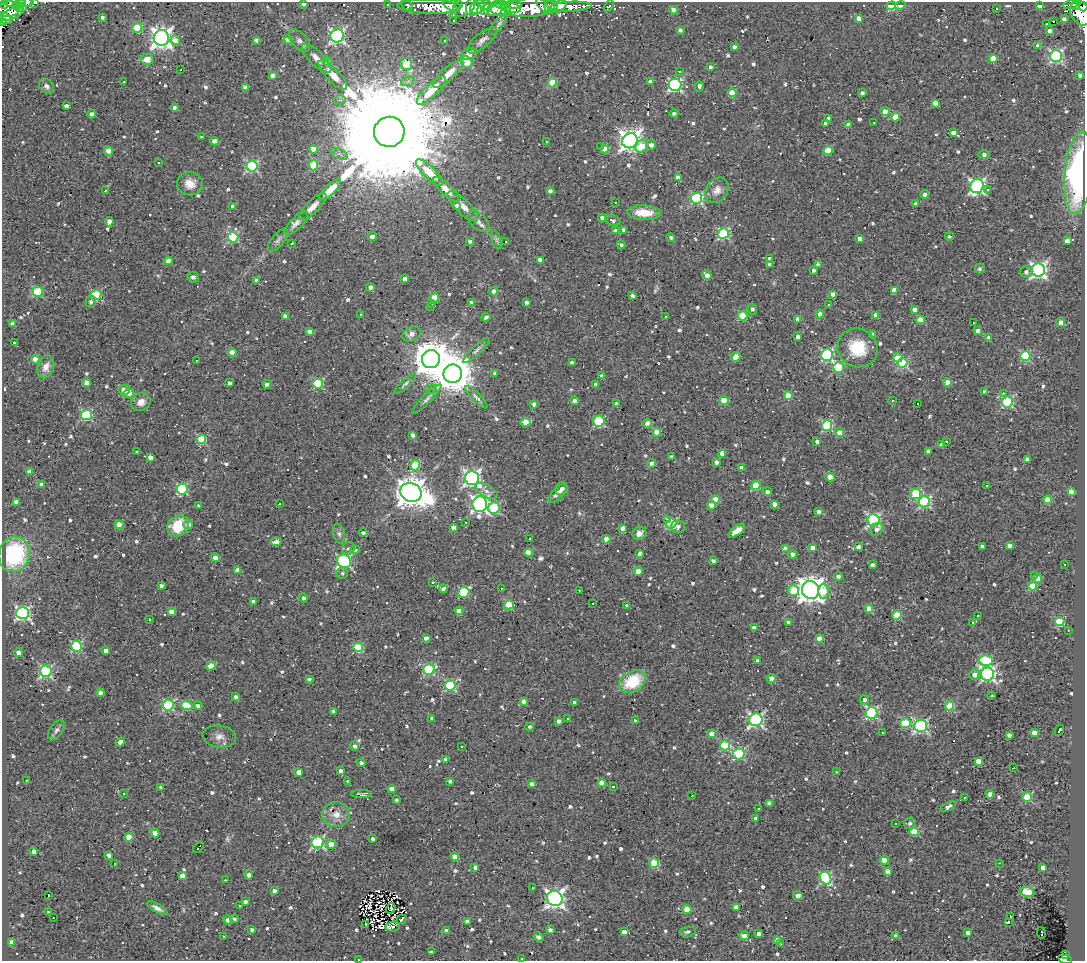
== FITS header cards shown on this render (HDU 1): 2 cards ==
NAXIS1  =                 1083
NAXIS2  =                  959

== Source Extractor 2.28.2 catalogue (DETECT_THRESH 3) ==
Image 1083 x 959 px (HDU 1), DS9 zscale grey, 1 PNG px = 1 image px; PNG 1087 x 963 px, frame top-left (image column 1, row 959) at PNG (2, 2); each listed source drawn as its Kron ellipse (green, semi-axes under 4 px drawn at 4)
Background 0.15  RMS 0.046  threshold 0.137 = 3 sigma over >= 5 px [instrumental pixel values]
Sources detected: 900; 5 with non-positive FLUX_AUTO (blend fragments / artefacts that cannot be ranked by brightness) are neither listed nor drawn; of the other 895, the 500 brightest by FLUX_AUTO listed and drawn (395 fainter detections omitted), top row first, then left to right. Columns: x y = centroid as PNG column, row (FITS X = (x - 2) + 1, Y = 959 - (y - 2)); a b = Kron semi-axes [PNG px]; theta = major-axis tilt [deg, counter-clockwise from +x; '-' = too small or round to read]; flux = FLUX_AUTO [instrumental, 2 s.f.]
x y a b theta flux
14 2 10 3 5 590
34 2 3 2 - 160
25 3 8 4 7 390
304 4 4 3 - 15
388 4 3 2 - 8.5
459 4 3 3 - 150
515 4 7 3 -10 440
19 5 7 3 23 410
407 5 6 4 -47 31
452 5 9 5 -28 550
464 5 13 9 47 100
486 5 6 5 - 570
501 5 6 4 -10 490
543 5 8 3 -51 360
900 5 5 3 - 11
1070 5 7 4 11 190
1075 5 4 3 - 230
4 6 3 2 - 110
609 6 6 2 61 9.2
891 6 4 4 - 140
1040 6 4 4 - 49
21 7 6 3 9 280
429 7 32 7 -2 280
472 7 8 6 85 350
478 7 8 6 40 650
511 7 10 4 -14 600
531 7 27 9 4 600
550 7 6 5 - 280
558 7 9 5 30 310
571 7 21 5 3 190
1083 7 4 3 - 200
996 8 3 3 - 44
7 9 12 8 1 810
495 9 8 6 38 350
485 10 6 4 61 350
501 10 10 6 -7 350
673 10 4 4 - 32
1081 13 13 9 -62 590
12 14 13 5 24 660
103 17 3 3 - 7.8
5 18 7 5 -27 430
859 18 4 4 - 39
1064 19 4 3 - 9.3
453 20 3 3 - 33
1054 21 3 3 - 650
2 23 3 2 - 130
499 24 13 4 50 8.9
1047 24 4 3 - 130
137 28 5 4 - 130
680 30 4 3 - 7.5
1050 31 4 4 - 20
337 36 7 6 - 650
161 38 8 7 - 1900
175 40 5 4 - 35
256 40 4 3 - 7.5
288 40 4 4 - 31
444 40 3 3 - 11
482 40 18 7 40 19
300 41 13 7 -47 14
1038 46 4 4 - 25
734 47 4 3 - 9
469 54 8 5 24 23
1056 56 6 6 - 540
317 58 19 7 -45 27
993 58 4 4 - 57
147 59 6 5 - 36
328 62 4 4 - 46
467 62 6 5 - 200
407 64 6 5 - 110
710 67 4 3 - 7.4
181 69 3 2 - 22
679 71 3 3 - 15
448 74 19 6 43 42
272 75 4 3 - 13
333 75 19 6 -46 44
1080 75 4 4 - 12
123 81 3 3 - 62
408 81 7 4 20 7.4
650 82 4 3 - 13
552 83 4 4 - 110
675 85 6 6 - 520
47 86 9 6 -43 11
245 87 4 4 - 12
699 87 5 3 - 21
431 91 19 6 44 82
732 93 4 4 - 55
862 93 4 4 - 12
340 100 6 5 - 8.5
935 103 4 4 - 25
66 106 4 3 - 13
174 107 4 4 - 7.4
885 112 4 4 - 31
674 113 4 4 - 8.2
92 114 4 4 - 22
895 117 4 4 - 75
829 118 4 3 - 11
874 122 3 3 - 37
826 124 4 4 - 22
848 125 4 3 - 20
389 132 15 15 - 220000
953 133 4 4 - 20
201 137 3 3 - 38
214 141 4 4 - 28
546 141 3 3 - 65
630 141 8 7 - 2100
651 145 5 5 - 13
601 146 3 3 - 22
642 146 7 5 52 68
314 149 4 4 - 48
605 149 4 4 - 64
828 150 4 4 - 71
109 151 4 4 - 48
339 154 9 5 -26 10
984 155 5 4 - 14
159 163 3 3 - 9.6
313 165 5 5 - 94
252 166 5 5 - 350
430 173 18 6 -44 78
1079 173 41 14 85 670
678 178 4 4 - 32
190 184 13 12 - 40
977 186 7 6 - 750
446 189 16 6 -43 33
106 190 3 2 - 12
330 190 14 5 44 39
717 190 13 10 55 27
988 190 3 3 - 39
550 191 4 4 - 11
925 194 4 4 - 12
696 198 5 5 - 360
615 202 3 3 - 630
916 204 4 4 - 13
457 205 4 4 - 11
233 206 4 4 - 25
463 206 20 7 -44 27
313 207 18 6 44 27
644 213 16 7 -2 68
603 218 4 4 - 32
613 220 8 5 -20 8.6
109 222 5 4 - 20
478 222 13 7 -39 16
296 223 15 6 45 15
624 230 4 4 - 19
615 231 4 4 - 18
723 234 5 5 - 320
372 236 4 4 - 15
950 236 4 3 - 7.2
233 237 5 5 - 270
671 237 4 4 - 7.2
859 239 4 4 - 27
278 240 13 6 50 11
496 240 10 4 -69 7.9
470 241 4 3 - 11
506 241 3 2 - 11
1067 241 4 4 - 15
292 243 3 3 - 24
621 245 4 3 - 7.6
770 258 4 4 - 8.5
540 260 4 3 - 11
168 261 4 4 - 30
769 264 4 3 - 7.6
818 265 4 4 - 13
980 268 5 5 - 8.3
813 270 3 3 - 8.2
1038 270 7 6 - 1000
1026 272 6 5 - 10
707 275 5 4 - 37
193 277 5 5 - 8.1
405 279 4 4 - 18
257 281 4 4 - 26
370 287 4 4 - 13
894 290 4 4 - 28
494 291 4 4 - 27
38 292 5 5 - 200
833 294 4 3 - 16
96 295 5 5 - 200
632 296 4 3 - 17
434 298 4 4 - 72
91 302 6 5 - 7.5
527 302 4 3 - 9.8
432 303 3 3 - 9.9
471 303 4 4 - 12
829 305 3 3 - 16
431 307 3 3 - 10
752 309 5 4 - 7.8
914 310 4 3 - 15
361 314 3 3 - 23
820 314 4 4 - 44
876 315 4 4 - 27
285 316 4 4 - 13
665 316 3 3 - 32
742 316 5 4 - 120
486 317 4 3 - 11
798 319 4 3 - 21
920 320 4 4 - 80
974 323 3 3 - 69
1061 323 4 4 - 36
13 324 4 4 - 17
309 331 4 4 - 13
978 331 4 4 - 27
412 334 9 7 25 21
873 334 4 4 - 8.2
798 337 4 3 - 11
989 338 4 4 - 23
14 342 3 3 - 64
858 348 20 19 - 120
476 350 17 4 44 12
232 352 4 4 - 34
827 355 6 6 - 430
1025 356 5 5 - 230
736 357 5 4 - 23
898 358 5 4 - 68
35 359 4 4 - 30
431 359 9 9 - 8300
196 361 3 3 - 16
572 363 4 4 - 18
903 363 5 5 - 240
46 367 12 8 71 24
838 367 5 5 - 200
495 373 4 3 - 12
453 374 9 9 - 10000
602 376 4 4 - 11
947 382 4 4 - 55
86 383 4 4 - 21
230 383 4 3 - 11
267 384 4 3 - 18
318 384 5 5 - 190
405 384 14 4 41 7.9
596 385 4 3 - 13
430 389 5 5 - 10
124 390 5 5 - 20
984 391 4 3 - 7.8
129 393 5 4 - 100
1003 393 3 2 - 31
788 395 4 4 - 72
476 397 15 4 -45 9.6
427 399 20 4 45 14
724 400 4 4 - 94
575 401 4 4 - 25
893 401 3 3 - 16
141 402 10 8 29 22
1007 402 5 5 - 340
617 403 3 3 - 7.7
534 404 4 4 - 12
917 404 3 3 - 26
87 415 5 5 - 270
599 421 6 5 - 240
526 422 5 4 - 50
648 423 4 4 - 36
827 425 5 5 - 260
657 432 4 4 - 55
839 432 5 4 - 26
413 435 4 3 - 10
202 439 5 4 - 140
817 441 4 3 - 11
946 441 3 3 - 15
941 444 4 3 - 8.6
136 451 3 3 - 35
928 451 3 3 - 8.5
722 453 4 4 - 28
150 457 4 4 - 21
672 457 4 4 - 11
1027 459 4 3 - 12
716 462 4 4 - 11
652 463 4 4 - 23
415 465 5 4 - 100
742 468 4 4 - 28
30 472 4 4 - 39
830 477 4 4 - 39
472 478 7 7 - 1000
42 485 4 4 - 22
756 485 5 4 - 130
987 486 3 3 - 61
182 489 5 5 - 260
561 489 7 6 - 11
486 491 12 6 -30 15
411 492 11 9 -23 5700
767 492 5 4 - 9.6
1071 492 4 4 - 36
557 494 12 5 45 15
916 494 5 5 - 170
715 499 4 4 - 47
1047 500 4 4 - 65
16 502 4 4 - 17
924 502 6 5 - 370
279 503 3 3 - 15
480 504 8 7 - 1000
774 504 4 4 - 22
711 505 4 4 - 24
199 506 3 3 - 7.2
494 508 6 5 - 230
819 512 4 4 - 19
667 520 3 3 - 60
873 520 6 6 - 480
466 522 3 2 - 7.9
188 524 5 4 - 18
671 524 5 5 - 260
119 525 4 4 - 54
178 526 11 9 36 110
678 526 7 6 - 12
453 527 4 4 - 17
623 528 4 4 - 22
877 529 7 5 42 16
737 531 10 4 37 27
363 533 4 4 - 7.7
639 533 7 6 - 21
339 534 10 6 -76 9.9
529 538 3 2 - 7.5
606 539 4 4 - 29
276 542 5 4 - 28
1010 546 4 4 - 25
858 547 4 3 - 19
982 547 4 3 - 9.4
348 548 7 6 - 8.2
785 548 4 4 - 31
813 548 4 4 - 26
355 550 5 4 - 7.7
528 552 4 4 - 39
640 553 4 4 - 14
14 554 18 15 75 290
792 554 4 4 - 20
215 558 5 4 - 22
713 560 4 3 - 8.2
344 561 7 6 - 560
872 565 4 3 - 12
1064 565 3 3 - 34
238 570 4 4 - 30
638 571 4 4 - 43
342 573 6 5 - 7.2
838 576 4 4 - 9.1
1034 576 3 3 - 27
1038 578 4 4 - 32
433 582 3 3 - 140
162 585 4 3 - 9.1
1032 586 4 4 - 86
443 589 4 3 - 9.3
501 589 3 3 - 98
579 590 3 2 - 16
793 590 6 5 - 130
810 590 9 8 - 3600
823 591 7 5 -88 55
464 592 6 5 - 210
303 598 4 4 - 8.8
253 601 4 4 - 11
593 603 3 3 - 16
509 605 5 4 - 140
627 605 3 3 - 19
869 609 4 4 - 56
459 611 4 4 - 42
172 612 4 4 - 32
23 613 6 6 - 670
897 615 4 4 - 140
978 615 3 3 - 45
150 620 3 3 - 7.4
1060 621 5 4 - 160
789 622 4 3 - 8.7
973 623 3 3 - 100
754 628 4 4 - 16
1068 630 3 2 - 13
426 638 4 3 - 12
820 639 4 4 - 58
76 646 5 5 - 260
358 647 5 5 - 180
106 651 4 4 - 19
19 653 4 4 - 28
758 661 4 4 - 13
986 661 7 5 1 160
211 666 5 4 - 48
429 669 6 5 - 260
46 671 6 5 - 450
988 674 7 6 - 710
974 675 5 5 - 24
772 678 4 4 - 33
309 679 4 3 - 7.9
632 681 14 10 32 150
450 685 5 5 - 320
101 693 4 4 - 11
992 696 3 3 - 93
236 697 4 3 - 14
864 700 5 4 - 13
524 701 4 4 - 20
575 702 4 3 - 8.2
168 705 5 5 - 290
187 705 5 4 - 150
198 706 4 4 - 10
949 706 5 4 - 140
334 711 4 3 - 12
872 713 6 6 - 450
432 718 4 4 - 7.9
568 719 3 3 - 18
756 720 6 6 - 680
559 721 4 4 - 15
635 721 4 3 - 9.4
905 723 5 5 - 150
921 726 6 6 - 530
530 727 4 4 - 7.7
56 730 11 6 56 10
1059 730 6 3 61 14
882 733 3 2 - 13
1034 733 4 4 - 23
712 734 4 4 - 48
1009 735 4 4 - 13
219 737 17 11 -7 24
120 742 5 4 - 16
725 745 5 5 - 170
355 746 5 4 - 8.8
462 746 3 3 - 14
739 754 5 5 - 310
445 759 3 3 - 7.6
978 761 4 4 - 47
361 763 4 4 - 14
1014 768 2 2 - 11
341 771 4 3 - 13
299 772 4 4 - 25
837 772 3 3 - 13
27 781 3 3 - 9
347 781 3 2 - 94
450 781 4 3 - 8.7
602 783 4 4 - 47
532 784 4 4 - 19
161 787 4 3 - 13
613 787 3 3 - 40
392 789 4 4 - 27
123 793 3 3 - 64
362 794 10 4 0 7.8
990 794 4 4 - 36
692 796 2 2 - 16
1027 797 5 4 - 190
964 798 3 3 - 21
396 800 3 3 - 7.6
769 803 4 4 - 21
948 807 8 4 30 16
759 809 3 3 - 52
336 814 14 12 -5 33
756 818 4 4 - 7.4
910 823 6 5 - 9.4
896 824 3 3 - 9.9
914 832 5 4 - 120
155 833 4 4 - 30
129 837 4 4 - 44
373 839 4 3 - 8.2
318 842 6 6 - 420
331 844 5 4 - 34
199 847 6 3 52 23
34 851 4 4 - 18
109 855 4 4 - 17
455 857 4 4 - 26
884 860 4 4 - 51
114 863 3 3 - 790
654 863 5 4 - 130
1000 863 3 2 - 11
475 867 4 4 - 12
1043 867 4 4 - 23
888 871 4 4 - 27
249 875 4 3 - 14
182 876 4 4 - 29
826 878 7 5 -59 340
225 880 3 3 - 18
532 888 3 3 - 10
274 891 4 3 - 17
1027 892 7 5 -9 150
49 896 3 2 - 26
798 896 5 4 - 20
555 898 8 7 - 1400
245 902 4 3 - 12
240 906 3 3 - 31
736 907 4 4 - 27
157 908 11 4 -29 14
391 908 5 4 - 8.1
687 909 4 4 - 87
48 912 3 3 - 12
1010 916 3 2 - 21
54 917 3 3 - 71
234 919 4 4 - 9.1
401 919 5 3 - 9.6
228 920 4 4 - 19
467 921 4 3 - 11
1009 922 4 3 - 23
365 924 3 2 - 9.3
393 927 7 5 9 60
252 930 4 4 - 12
550 930 4 3 - 12
446 931 4 4 - 19
624 932 4 3 - 23
687 932 8 5 8 9.5
968 932 4 4 - 21
1041 933 6 2 -78 32
758 934 4 3 - 15
896 935 4 4 - 15
744 936 4 4 - 60
223 937 3 3 - 7.5
538 937 5 4 - 10
777 940 4 4 - 25
12 942 4 4 - 26
780 944 3 2 - 18
431 952 3 3 - 7.3
1066 955 4 3 - 19
521 958 3 3 - 7.8
359 959 3 2 - 45
1065 959 7 3 -13 110
At the frame edge (FLAGS 8, measured only in part): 11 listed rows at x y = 14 2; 34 2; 25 3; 304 4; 1083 7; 1081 13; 5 18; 2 23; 521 958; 359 959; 1065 959
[395 fainter detections neither listed nor drawn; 5 non-positive-flux detections neither listed nor drawn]